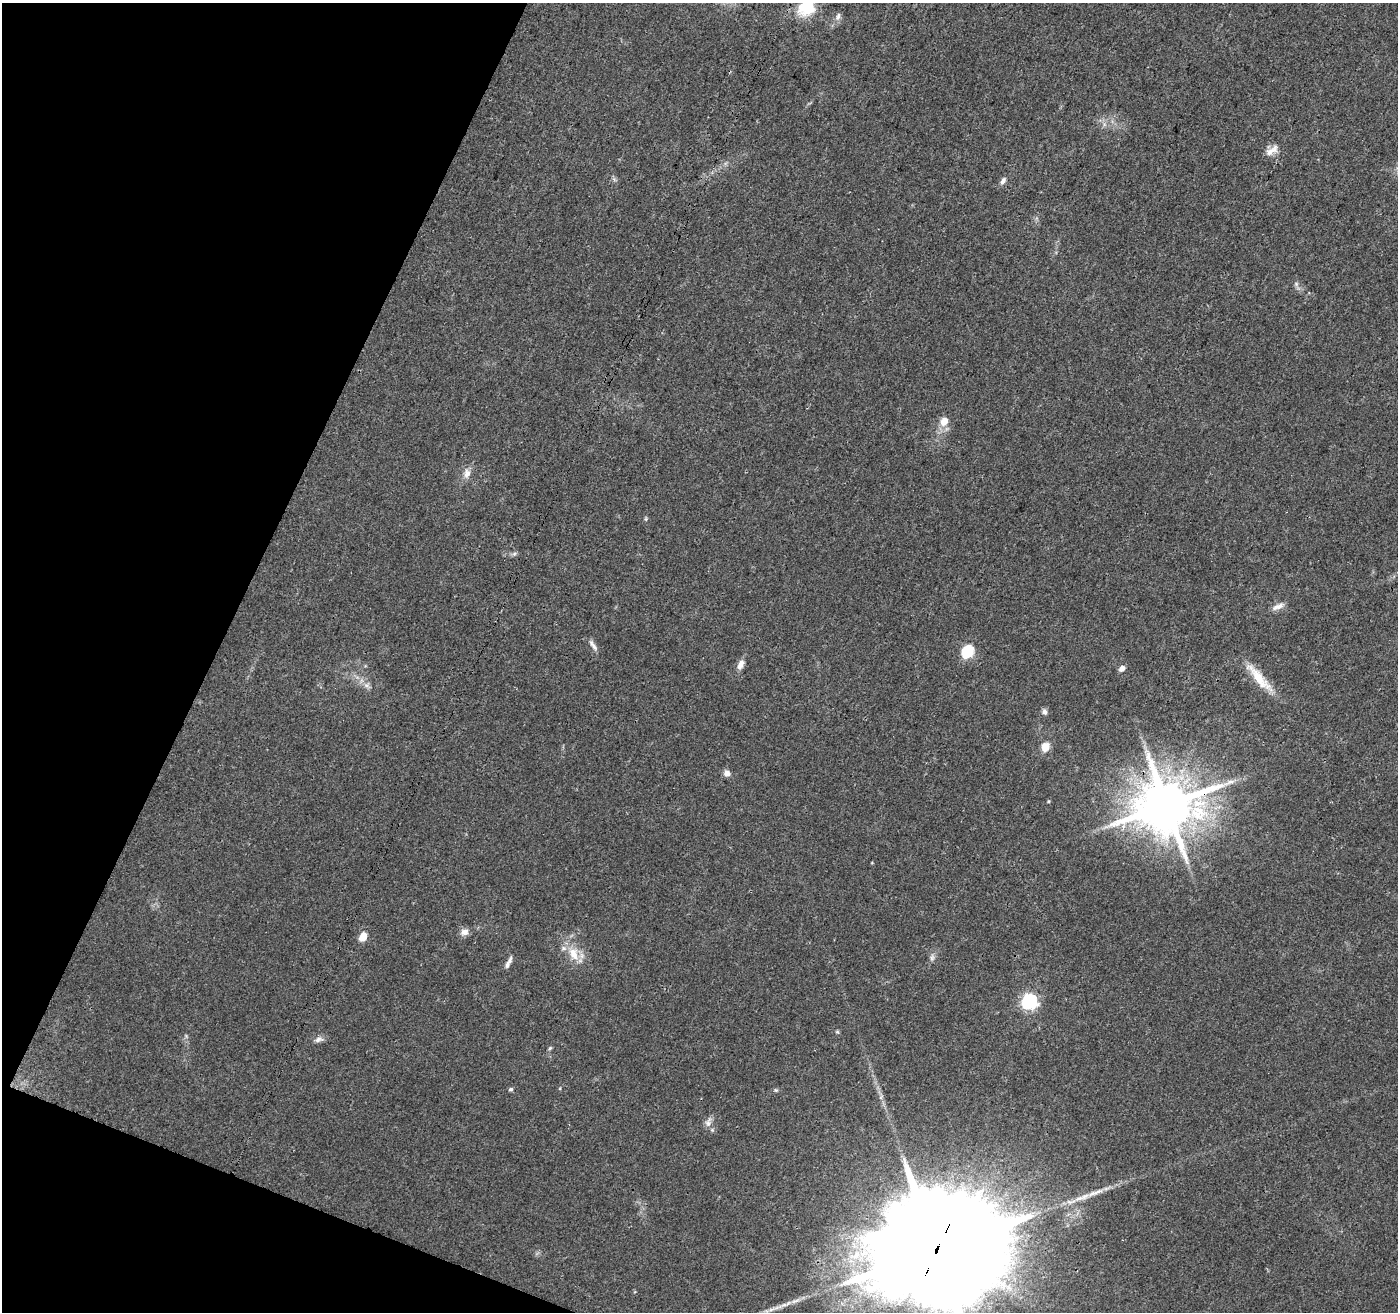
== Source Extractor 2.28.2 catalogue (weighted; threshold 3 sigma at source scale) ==
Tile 9 of 4 x 4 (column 1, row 3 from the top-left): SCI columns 5-1400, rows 1525-2834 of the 5603 x 5731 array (HDU 1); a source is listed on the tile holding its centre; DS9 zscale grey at full resolution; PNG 1400 x 1314 px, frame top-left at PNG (2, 3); no overlay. Shown black and unused: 19% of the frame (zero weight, under 3 of 4 exposures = <1% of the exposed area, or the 3 px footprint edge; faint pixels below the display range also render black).
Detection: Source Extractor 2.28.2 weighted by HDU 2 'WHT'; one run over the whole footprint, this tile lists its part. Background 0.0226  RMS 0.0034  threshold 0.0152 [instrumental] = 3 sigma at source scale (4.5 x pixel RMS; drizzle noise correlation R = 1.50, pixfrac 1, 0.0396/0.0396 arcsec/px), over >= 5 px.
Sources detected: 38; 1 long thin detection or spike segment (spike, bleed or trail) — not listed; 1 inside a brighter listed object's ellipse — not listed separately; the other 36 listed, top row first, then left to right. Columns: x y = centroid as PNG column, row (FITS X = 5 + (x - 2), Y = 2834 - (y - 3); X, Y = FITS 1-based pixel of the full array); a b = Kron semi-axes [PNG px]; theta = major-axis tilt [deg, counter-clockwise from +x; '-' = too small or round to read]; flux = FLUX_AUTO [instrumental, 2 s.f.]
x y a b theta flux
806 8 20 16 19 12
838 17 12 6 73 1.4
1272 150 20 8 35 2.8
1003 181 11 6 57 1.4
1296 284 7 5 -47 0.83
944 421 13 10 67 3.6
467 473 14 9 87 2.5
646 519 6 4 72 0.44
514 554 6 5 - 0.7
1278 606 19 7 24 2.1
593 645 17 6 -57 1.6
968 652 7 6 - 38
740 665 12 7 68 2.4
1122 668 8 6 54 1.5
1259 678 47 11 -49 8.9
367 685 9 6 15 1.3
1044 712 8 6 -69 1.1
1045 747 12 9 69 3.4
727 773 8 7 - 1.7
1166 805 17 15 17 2200
464 932 11 8 7 2
363 937 6 5 - 8.3
573 954 21 13 -69 6.6
932 958 9 6 74 1.1
509 961 14 5 69 1.6
1029 1002 7 6 - 93
837 1032 6 4 -43 0.44
319 1039 13 7 8 1.5
550 1048 5 5 - 0.52
511 1089 6 5 - 0.6
776 1090 6 5 - 0.52
881 1097 7 4 72 0.64
708 1122 15 7 70 1.8
1095 1192 32 6 21 4.7
936 1250 40 29 54 19000
784 1305 10 5 6 1.4
Overlapping masked pixels (flux is a lower limit): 2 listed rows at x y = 1166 805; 936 1250
Isophote crosses this tile's border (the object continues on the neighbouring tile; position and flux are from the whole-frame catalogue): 2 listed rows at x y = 806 8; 936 1250